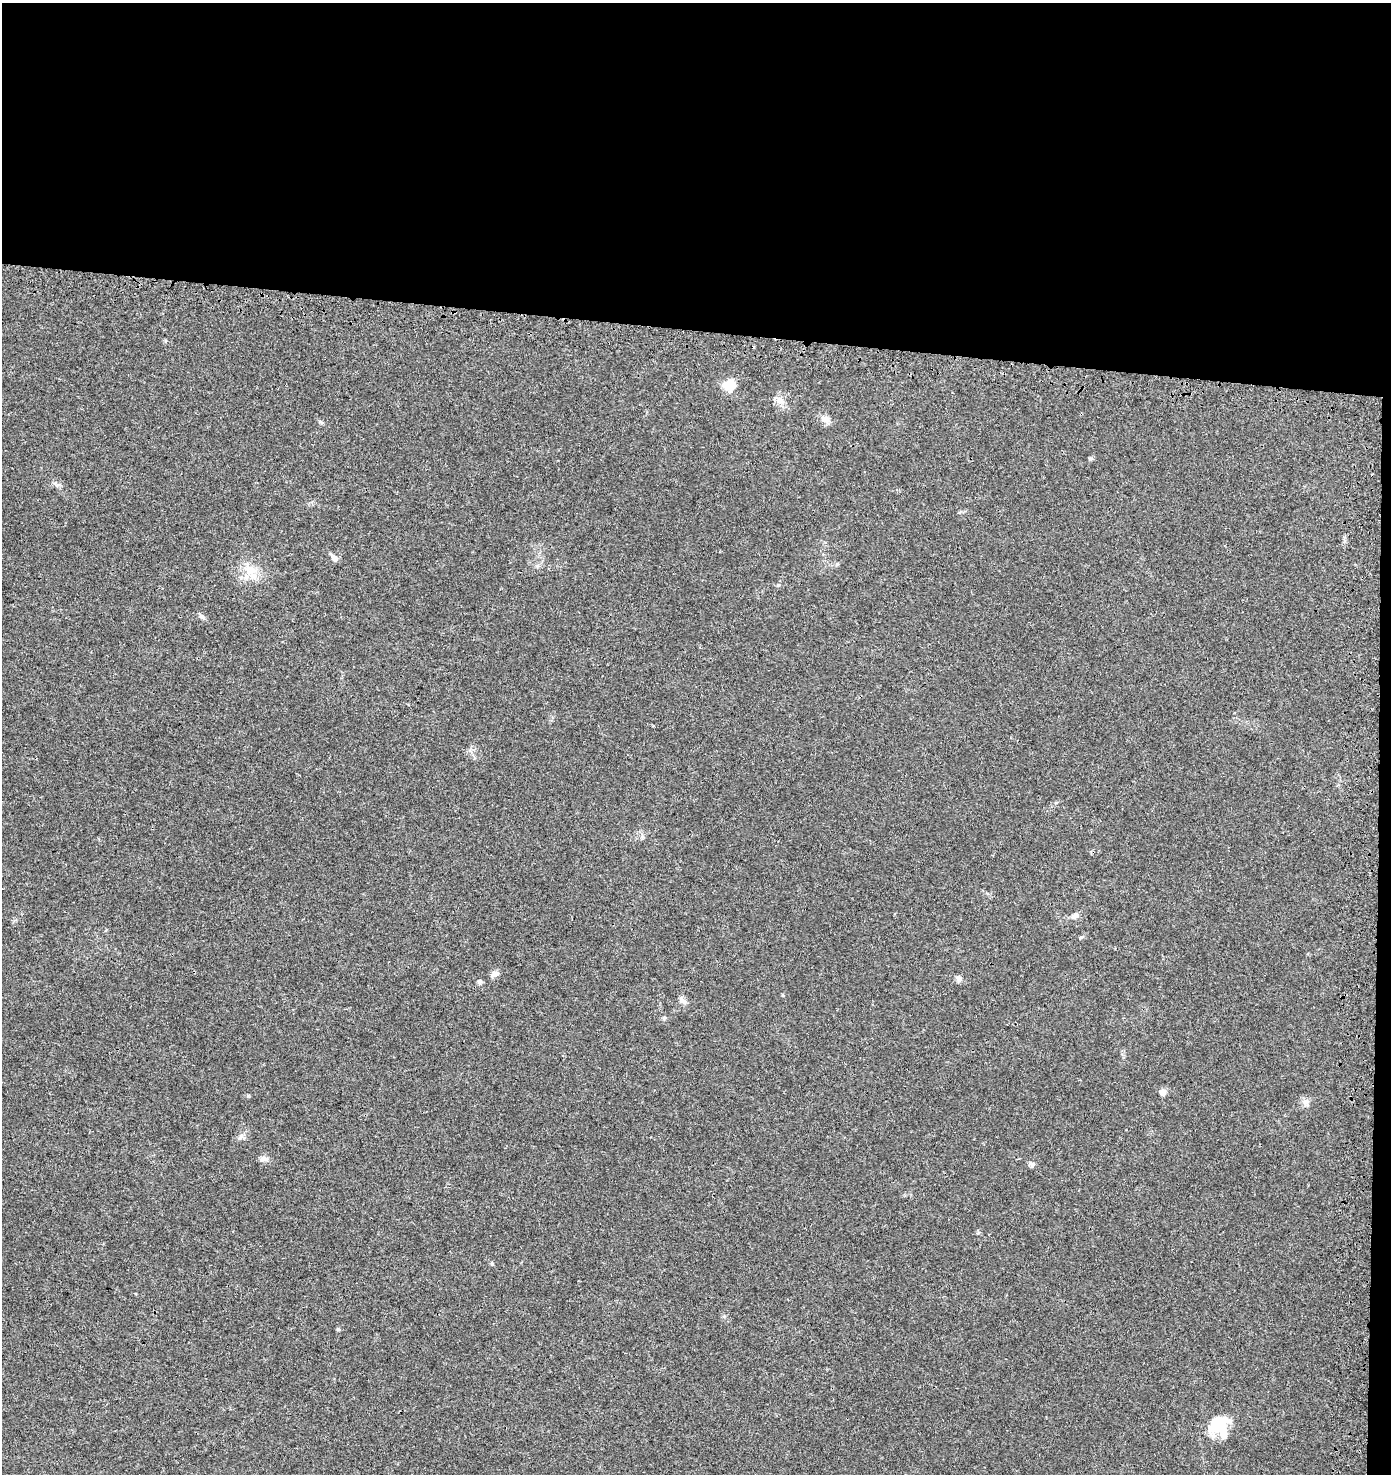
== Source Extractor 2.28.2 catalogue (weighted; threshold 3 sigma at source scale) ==
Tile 3 of 3 x 3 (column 3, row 1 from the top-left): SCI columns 3104-4492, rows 3054-4525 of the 4870 x 4628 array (HDU 1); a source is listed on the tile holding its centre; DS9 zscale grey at full resolution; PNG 1393 x 1476 px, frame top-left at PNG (2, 3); no overlay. Shown black and unused: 23% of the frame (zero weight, under 3 of 4 exposures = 9% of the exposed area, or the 3 px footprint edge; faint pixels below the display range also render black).
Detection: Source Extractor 2.28.2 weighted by HDU 2 'WHT'; one run over the whole footprint, this tile lists its part. Background 0.0306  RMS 0.0039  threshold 0.0177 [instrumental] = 3 sigma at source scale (4.5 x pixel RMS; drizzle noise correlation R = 1.50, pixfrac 1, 0.0396/0.0396 arcsec/px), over >= 5 px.
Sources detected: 29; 2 inside a brighter object's white glare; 1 cosmic-ray / hot-pixel residue — not listed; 3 inside a brighter listed object's ellipse — not listed separately; the other 23 listed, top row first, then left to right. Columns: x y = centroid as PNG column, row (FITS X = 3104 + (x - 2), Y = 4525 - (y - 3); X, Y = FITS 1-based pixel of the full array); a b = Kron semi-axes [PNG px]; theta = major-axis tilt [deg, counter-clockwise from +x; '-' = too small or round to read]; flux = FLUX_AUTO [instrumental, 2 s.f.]
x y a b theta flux
728 384 16 12 46 5.2
780 400 11 10 - 2.9
824 419 11 9 19 2.3
1091 459 6 4 -18 0.5
335 558 11 6 -41 1.6
251 570 18 14 2 6.9
778 585 4 4 - 0.46
202 617 10 6 -41 1.1
1075 916 11 7 43 1.6
1082 937 7 4 27 0.64
495 974 11 7 20 1.6
959 979 8 7 - 1.4
480 981 7 6 - 0.83
682 1000 10 7 -61 1.5
664 1018 5 5 - 0.61
1162 1092 7 7 - 2.1
1306 1102 11 8 88 1.9
239 1138 8 6 35 1.1
264 1159 13 7 -8 1.5
1032 1164 9 6 -57 1.1
492 1264 5 4 - 0.47
338 1329 6 4 -18 0.43
1221 1427 21 16 24 8.5
Unlisted compact peaks at least as high as the median listed source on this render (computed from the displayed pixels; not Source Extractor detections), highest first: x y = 248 1096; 320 422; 837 564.